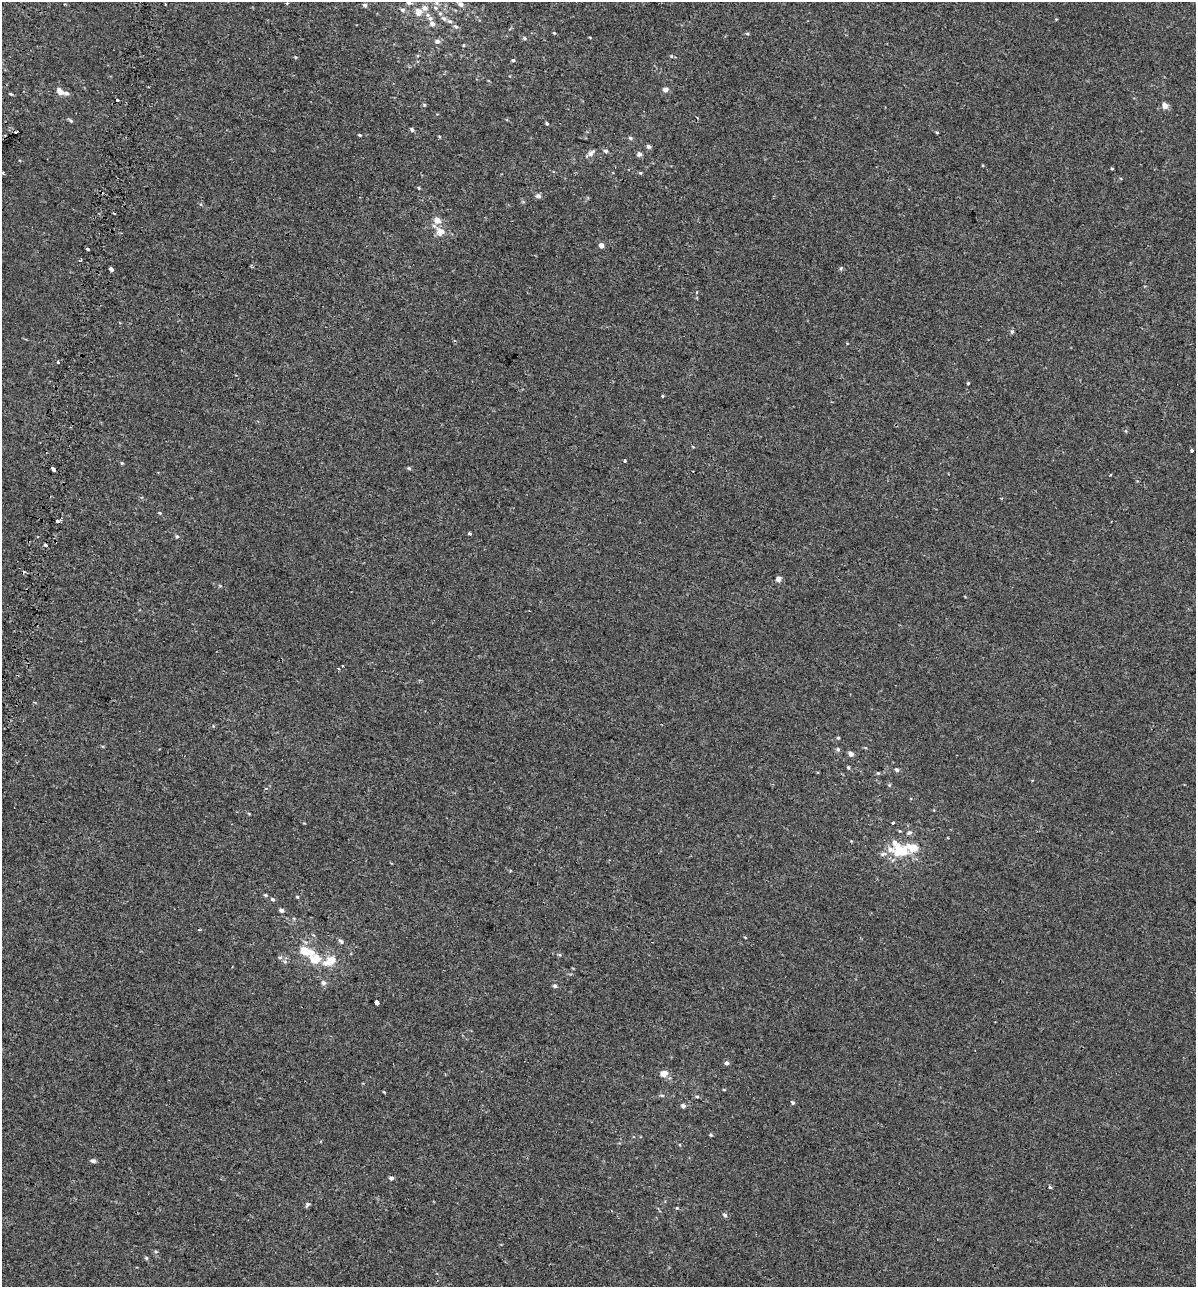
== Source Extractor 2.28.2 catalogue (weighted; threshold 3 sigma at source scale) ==
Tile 11 of 4 x 4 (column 3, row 3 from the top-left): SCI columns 2786-3979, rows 1443-2727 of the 5628 x 5448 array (HDU 1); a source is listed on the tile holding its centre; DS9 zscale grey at full resolution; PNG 1198 x 1289 px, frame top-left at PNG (2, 2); no overlay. Shown black and unused: <1% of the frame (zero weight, under 2 of 3 exposures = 11% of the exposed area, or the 3 px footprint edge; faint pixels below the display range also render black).
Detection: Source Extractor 2.28.2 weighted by HDU 2 'WHT'; one run over the whole footprint, this tile lists its part. Background 3.74e-04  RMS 0.0032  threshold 0.0146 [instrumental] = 3 sigma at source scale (4.5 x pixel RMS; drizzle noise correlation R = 1.50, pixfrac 1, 0.0396/0.0396 arcsec/px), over >= 5 px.
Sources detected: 138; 11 cosmic-ray / hot-pixel residue — not listed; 11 inside a brighter listed object's ellipse — not listed separately; the other 116 listed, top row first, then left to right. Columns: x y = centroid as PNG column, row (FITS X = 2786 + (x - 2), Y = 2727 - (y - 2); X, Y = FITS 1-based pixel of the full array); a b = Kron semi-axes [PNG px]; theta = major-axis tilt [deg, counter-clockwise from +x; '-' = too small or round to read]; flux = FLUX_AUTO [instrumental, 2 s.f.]
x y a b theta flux
287 3 4 3 - 0.27
409 3 7 6 - 1
461 4 7 5 -40 1.1
365 5 6 5 - 0.63
425 8 7 6 - 1.5
403 10 7 5 -15 0.69
419 12 5 5 - 3.3
428 15 6 5 - 0.73
444 18 7 5 -29 0.87
1056 19 4 4 - 0.26
432 23 7 7 - 1.2
456 27 7 5 -26 0.76
554 33 4 3 - 0.32
747 34 5 5 - 0.41
590 37 4 2 - 0.24
524 38 6 5 - 0.58
437 41 6 6 - 1.2
464 45 5 3 - 0.3
671 56 5 4 - 0.32
295 57 5 4 - 0.34
513 60 4 3 - 0.48
665 90 5 5 - 1.7
60 92 10 6 -47 1.9
11 94 4 3 - 0.36
424 105 5 5 - 0.4
1165 105 6 5 - 2.3
71 121 7 4 -41 0.51
547 124 4 3 - 0.47
412 130 5 4 - 0.97
937 132 4 3 - 0.46
360 135 5 4 - 0.39
630 138 6 4 -17 0.59
649 146 5 4 - 0.97
606 151 5 5 - 0.73
591 153 11 6 39 1.4
639 154 5 5 - 1.2
1112 168 4 3 - 0.32
3 173 4 2 - 0.31
640 173 5 4 - 0.39
419 188 4 3 - 0.34
538 196 6 5 - 1
523 202 6 4 -19 0.35
201 204 5 3 - 0.31
437 220 10 7 -45 2.2
440 232 11 9 -34 3.3
601 245 5 4 - 1.8
88 249 3 3 - 1.9
841 268 5 4 - 0.5
111 269 4 3 - 2.6
1012 332 5 4 - 0.66
454 341 4 2 - 0.27
58 362 3 3 - 1.2
968 383 4 3 - 0.31
662 396 3 3 - 1.1
1126 431 6 3 -71 0.35
693 447 5 3 - 0.25
1192 450 3 3 - 1.8
625 461 3 3 - 1.7
122 463 4 4 - 0.38
409 468 5 4 - 0.49
53 469 4 3 - 3.3
160 513 5 4 - 0.38
469 533 3 3 - 2.2
177 536 5 5 - 0.56
46 545 4 4 - 0.78
778 579 5 5 - 2
220 586 5 5 - 0.38
213 726 4 4 - 0.33
838 738 4 4 - 0.43
838 749 6 5 - 0.58
851 754 5 4 - 1.7
848 767 5 4 - 0.45
897 770 6 5 - 0.78
878 773 5 4 - 0.4
889 785 5 5 - 0.39
934 810 4 4 - 0.25
249 814 5 3 - 0.27
893 823 3 3 - 6.3
909 833 8 5 17 0.84
948 838 3 2 - 0.28
851 841 4 4 - 0.24
914 848 14 7 -10 5.5
901 850 14 8 -35 9
883 854 12 5 12 1
893 860 6 4 18 0.51
266 895 5 4 - 0.51
297 897 5 4 - 0.36
272 899 5 4 - 0.59
281 910 5 4 - 1.2
294 918 5 3 - 0.33
199 930 4 3 - 0.31
341 941 8 5 -39 0.86
559 955 5 4 - 0.41
315 959 18 13 -21 6.1
285 961 7 6 - 0.75
330 961 10 6 29 7.4
323 983 6 5 - 1
555 986 5 5 - 0.74
377 1002 5 3 - 2.9
726 1063 5 5 - 0.96
664 1074 9 7 12 2.6
724 1090 4 3 - 0.3
384 1092 4 2 - 0.26
662 1095 7 4 -9 0.48
697 1096 6 4 -20 0.49
793 1102 5 4 - 0.51
683 1106 4 4 - 1.3
711 1135 5 4 - 0.47
93 1161 6 5 - 0.95
391 1178 5 5 - 0.93
1050 1187 4 3 - 1.4
307 1204 7 5 50 0.73
677 1208 4 4 - 0.34
725 1215 6 4 -55 0.87
156 1251 7 4 -20 0.46
146 1258 5 4 - 0.46
Overlapping masked pixels (flux is a lower limit): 1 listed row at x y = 88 249
Isophote crosses this tile's border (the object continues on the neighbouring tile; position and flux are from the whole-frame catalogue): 1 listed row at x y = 409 3